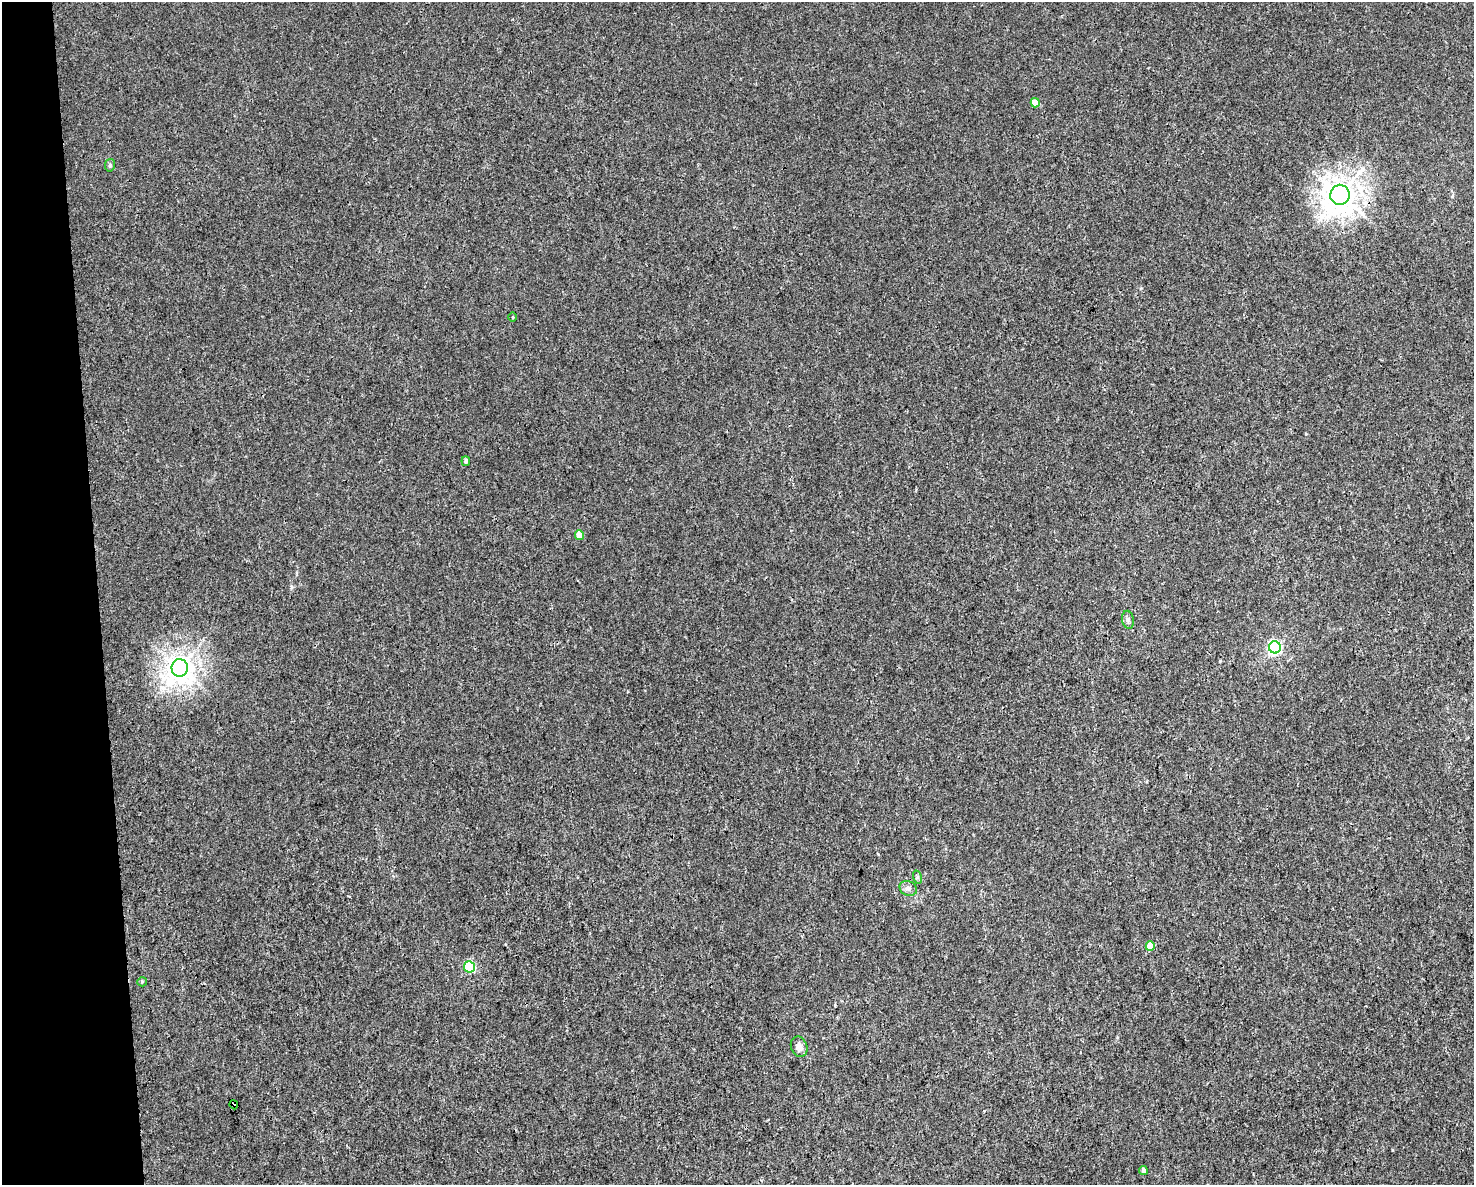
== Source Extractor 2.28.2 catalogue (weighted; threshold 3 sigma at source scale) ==
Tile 4 of 3 x 4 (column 1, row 2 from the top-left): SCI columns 64-1535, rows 2368-3550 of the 4497 x 4734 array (HDU 1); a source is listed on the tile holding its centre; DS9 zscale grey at full resolution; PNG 1476 x 1187 px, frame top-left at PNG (2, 2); each listed source drawn as its Kron ellipse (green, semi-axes under 4 px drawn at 4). Shown black and unused: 7% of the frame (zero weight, under 3 of 4 exposures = <1% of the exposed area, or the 3 px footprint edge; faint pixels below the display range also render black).
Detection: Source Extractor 2.28.2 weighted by HDU 2 'WHT'; one run over the whole footprint, this tile lists its part. Background 0.00208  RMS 0.002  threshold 0.00921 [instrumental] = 3 sigma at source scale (4.5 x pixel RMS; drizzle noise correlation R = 1.50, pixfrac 1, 0.0396/0.0396 arcsec/px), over >= 5 px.
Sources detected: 18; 1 cosmic-ray / hot-pixel residue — neither listed nor drawn; the other 17 listed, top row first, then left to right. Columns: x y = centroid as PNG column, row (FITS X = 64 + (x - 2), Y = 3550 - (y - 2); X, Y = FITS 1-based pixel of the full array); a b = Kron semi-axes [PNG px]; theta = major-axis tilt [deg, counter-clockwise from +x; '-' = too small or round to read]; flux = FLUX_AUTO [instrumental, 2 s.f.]
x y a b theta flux
1035 103 5 4 - 3
110 165 6 5 - 0.37
1340 195 10 9 - 290
513 317 4 3 - 0.17
466 461 5 4 - 0.52
579 535 5 4 - 2.9
1128 620 9 6 -80 0.62
1275 647 6 6 - 43
180 668 9 8 - 210
917 877 7 4 -72 0.36
908 888 9 7 -26 0.81
1150 946 5 4 - 3
470 967 5 5 - 15
142 982 5 4 - 0.25
799 1047 10 8 -70 1.3
234 1105 4 3 - 2.9
1143 1170 4 4 - 0.95
Overlapping masked pixels (flux is a lower limit): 1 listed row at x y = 234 1105